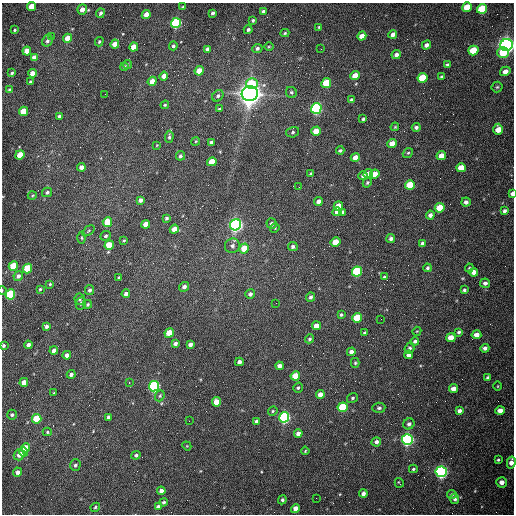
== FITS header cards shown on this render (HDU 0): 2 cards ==
NAXIS1  =                  512 /fastest changing axis
NAXIS2  =                  512 /next to fastest changing axis

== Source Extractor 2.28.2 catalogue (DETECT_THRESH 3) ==
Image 512 x 512 px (HDU 0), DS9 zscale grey, 1 PNG px = 1 image px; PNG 516 x 516 px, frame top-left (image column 1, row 512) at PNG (2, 3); each listed source drawn as its Kron ellipse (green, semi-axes under 4 px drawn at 4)
Background 1530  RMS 23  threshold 69.3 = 3 sigma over >= 5 px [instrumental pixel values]
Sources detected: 223; all 223 listed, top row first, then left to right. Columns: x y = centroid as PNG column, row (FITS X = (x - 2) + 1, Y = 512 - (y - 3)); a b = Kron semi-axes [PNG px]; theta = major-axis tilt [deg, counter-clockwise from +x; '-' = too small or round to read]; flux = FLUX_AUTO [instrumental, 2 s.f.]
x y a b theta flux
31 6 4 4 - 2.9e+04
183 7 4 3 - 1.7e+03
467 7 5 4 - 3.3e+04
82 9 5 5 - 1.1e+04
482 9 5 5 - 9.6e+04
263 11 4 3 - 3.9e+03
100 13 5 4 - 3.4e+03
213 13 3 3 - 4.0e+03
146 14 4 4 - 1.0e+04
253 20 3 3 - 2.5e+03
176 23 5 5 - 2.6e+05
319 27 3 3 - 1.6e+03
15 30 3 2 - 1.7e+03
248 30 4 3 - 3.0e+03
285 33 4 4 - 1.8e+03
393 34 4 4 - 7.4e+03
51 36 3 3 - 1.6e+03
362 36 5 4 - 1.5e+04
68 38 4 4 - 1.8e+04
47 41 6 5 - 3.9e+03
99 42 5 3 - 2.1e+03
115 44 4 4 - 1.6e+04
426 45 5 4 - 6.9e+03
507 45 6 6 - 1.1e+06
173 46 4 4 - 2.5e+03
134 47 5 4 - 2.0e+04
269 47 5 3 - 1.5e+03
257 48 5 4 - 3.9e+03
207 49 4 4 - 3.9e+03
321 49 2 2 - 8.3e+02
27 51 4 4 - 2.0e+04
473 51 5 4 - 5.5e+04
503 52 6 5 - 4.5e+04
396 55 5 4 - 5.1e+03
34 57 4 4 - 8.9e+03
128 65 4 4 - 2.1e+03
447 65 4 3 - 3.6e+03
124 67 4 3 - 2.0e+03
199 71 5 4 - 2.6e+04
505 71 5 4 - 8.6e+03
12 73 3 3 - 2.3e+03
32 73 4 4 - 1.2e+04
164 76 4 4 - 9.5e+03
355 76 5 4 - 2.2e+04
442 77 4 3 - 2.8e+03
423 78 5 4 - 6.1e+04
152 81 5 4 - 1.5e+04
30 82 3 3 - 3.0e+03
326 83 5 4 - 6.9e+04
252 84 6 5 - 5.4e+04
497 87 5 5 - 2.5e+03
9 90 4 3 - 1.6e+03
291 92 6 5 - 3.2e+03
250 93 8 7 - 2.0e+06
105 94 2 2 - 7.8e+02
218 96 6 5 - 3.5e+03
351 100 4 3 - 4.1e+03
165 105 4 3 - 1.6e+03
219 109 4 4 - 1.8e+03
316 109 5 5 - 3.5e+05
23 111 5 4 - 4.3e+04
59 116 4 3 - 3.4e+03
363 119 4 3 - 2.5e+03
395 127 4 3 - 1.4e+03
416 127 4 4 - 3.7e+03
498 129 5 5 - 2.1e+04
316 131 5 4 - 2.3e+04
293 132 6 5 - 2.8e+03
169 137 6 3 86 3.0e+03
196 141 4 3 - 1.4e+03
211 142 4 3 - 3.9e+03
392 143 5 4 - 1.4e+04
157 145 3 2 - 1.0e+03
340 150 4 3 - 2.5e+03
408 153 5 4 - 2.2e+03
20 155 5 4 - 2.5e+04
180 156 5 4 - 3.5e+03
441 156 5 4 - 1.8e+04
355 157 4 4 - 1.2e+04
212 162 5 4 - 3.5e+04
81 167 4 4 - 7.8e+03
461 168 5 4 - 2.6e+04
311 173 3 3 - 2.7e+03
368 173 5 4 - 6.9e+03
375 174 5 4 - 2.2e+04
363 176 4 3 - 4.4e+03
367 183 5 4 - 2.4e+03
410 185 5 4 - 6.6e+04
299 187 2 2 - 8.8e+02
47 192 5 4 - 3.1e+03
512 193 4 3 - 5.2e+03
32 196 4 3 - 1.4e+03
140 200 4 3 - 5.7e+03
318 201 4 4 - 6.1e+03
466 202 4 4 - 5.9e+03
338 206 5 4 - 2.6e+04
440 208 5 4 - 4.9e+04
504 211 4 4 - 3.8e+03
337 212 5 4 - 1.3e+04
342 212 4 3 - 4.3e+03
430 215 4 4 - 5.6e+03
166 218 4 3 - 2.5e+03
107 222 5 4 - 4.4e+04
146 224 4 4 - 1.5e+04
272 224 5 5 - 4.3e+03
236 225 5 5 - 6.9e+05
275 228 5 4 - 1.8e+03
174 229 5 4 - 1.3e+04
88 231 7 3 36 1.8e+03
106 236 5 4 - 3.1e+03
82 238 6 3 -89 1.6e+03
391 238 4 4 - 4.7e+03
124 240 3 3 - 1.6e+03
335 242 5 4 - 2.9e+04
422 243 4 4 - 5.6e+03
109 245 5 4 - 4.1e+04
232 246 7 7 - 5.9e+03
293 246 5 4 - 4.0e+03
244 248 5 4 - 3.8e+04
13 266 5 4 - 7.0e+04
27 268 5 4 - 8.2e+04
427 268 4 4 - 3.2e+03
469 268 4 3 - 1.7e+03
357 272 5 5 - 1.7e+05
474 272 4 4 - 9.6e+03
18 276 5 4 - 6.1e+03
384 277 4 3 - 1.6e+03
119 278 4 3 - 2.6e+03
485 283 5 4 - 4.6e+03
50 284 4 4 - 1.8e+03
184 287 5 4 - 6.0e+03
40 289 3 3 - 1.7e+03
2 290 4 3 - 1.1e+03
90 290 5 4 - 4.0e+03
464 290 3 3 - 2.7e+03
10 294 5 4 - 1.4e+05
126 294 4 4 - 5.8e+03
250 294 5 4 - 4.5e+03
310 297 4 4 - 3.7e+03
80 299 6 5 - 2.4e+03
81 303 6 5 - 3.1e+03
276 303 2 2 - 9.1e+02
88 304 4 4 - 2.1e+03
341 315 4 4 - 2.5e+03
357 318 5 4 - 6.7e+04
381 319 2 2 - 8.1e+02
46 326 4 4 - 4.5e+03
316 326 4 4 - 1.6e+04
417 331 5 3 - 1.4e+03
459 332 4 4 - 3.0e+03
169 333 5 4 - 3.5e+04
365 333 4 3 - 2.7e+03
476 335 5 4 - 1.1e+04
451 338 5 4 - 1.9e+04
309 339 5 4 - 2.5e+03
415 341 4 4 - 3.3e+03
175 343 4 3 - 4.2e+03
190 344 4 4 - 6.1e+03
28 345 4 4 - 6.0e+03
3 346 4 3 - 2.7e+03
409 348 5 5 - 3.6e+03
485 348 4 4 - 5.2e+03
54 350 4 4 - 6.8e+03
351 352 4 4 - 6.9e+03
67 355 4 4 - 6.1e+03
409 355 4 4 - 6.5e+03
239 362 4 4 - 4.9e+03
355 363 5 4 - 2.1e+03
279 366 4 4 - 7.3e+03
71 374 4 4 - 4.6e+03
295 376 5 4 - 3.1e+04
488 378 4 3 - 3.2e+03
24 382 4 4 - 1.4e+04
129 382 3 2 - 2.0e+03
154 386 5 5 - 3.5e+05
498 386 5 3 - 1.3e+03
298 388 5 4 - 2.4e+03
453 389 4 4 - 1.2e+04
54 393 3 2 - 1.6e+03
320 394 4 4 - 1.0e+04
160 396 6 4 68 2.3e+03
352 398 6 4 35 2.5e+03
217 402 5 4 - 2.2e+04
343 407 5 5 - 1.1e+05
379 408 6 5 - 3.3e+03
500 410 4 4 - 1.0e+04
273 411 5 4 - 1.9e+03
459 411 4 4 - 5.5e+03
12 415 5 5 - 2.7e+03
109 417 4 4 - 5.6e+03
284 417 5 5 - 4.3e+05
37 419 5 4 - 5.0e+04
189 421 2 2 - 6.4e+02
256 421 3 3 - 3.5e+03
409 424 6 5 - 4.6e+03
47 432 4 4 - 2.1e+03
298 433 4 4 - 6.4e+03
407 440 5 5 - 5.7e+05
376 442 5 5 - 4.5e+03
187 446 5 3 - 1.3e+03
26 448 5 4 - 1.7e+04
305 451 4 2 - 1.3e+03
23 452 4 4 - 1.4e+04
19 455 5 5 - 1.0e+04
136 455 5 3 - 2.9e+03
498 460 3 3 - 1.9e+03
511 462 6 4 78 8.8e+03
75 465 6 5 - 3.5e+03
413 469 4 3 - 2.1e+03
17 472 4 4 - 6.1e+03
441 472 5 5 - 6.3e+05
502 482 5 5 - 8.9e+03
399 483 5 2 - 1.5e+03
161 491 4 4 - 7.8e+03
363 494 4 4 - 5.8e+03
452 494 5 4 - 3.0e+03
316 498 2 2 - 3.3e+03
455 499 5 4 - 3.2e+03
282 500 4 4 - 3.1e+03
164 502 4 4 - 2.8e+03
95 507 5 4 - 2.1e+03
158 507 4 3 - 4.5e+03
295 508 4 4 - 1.3e+04
At the frame edge (FLAGS 8, measured only in part): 5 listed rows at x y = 31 6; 512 193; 2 290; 3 346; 511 462